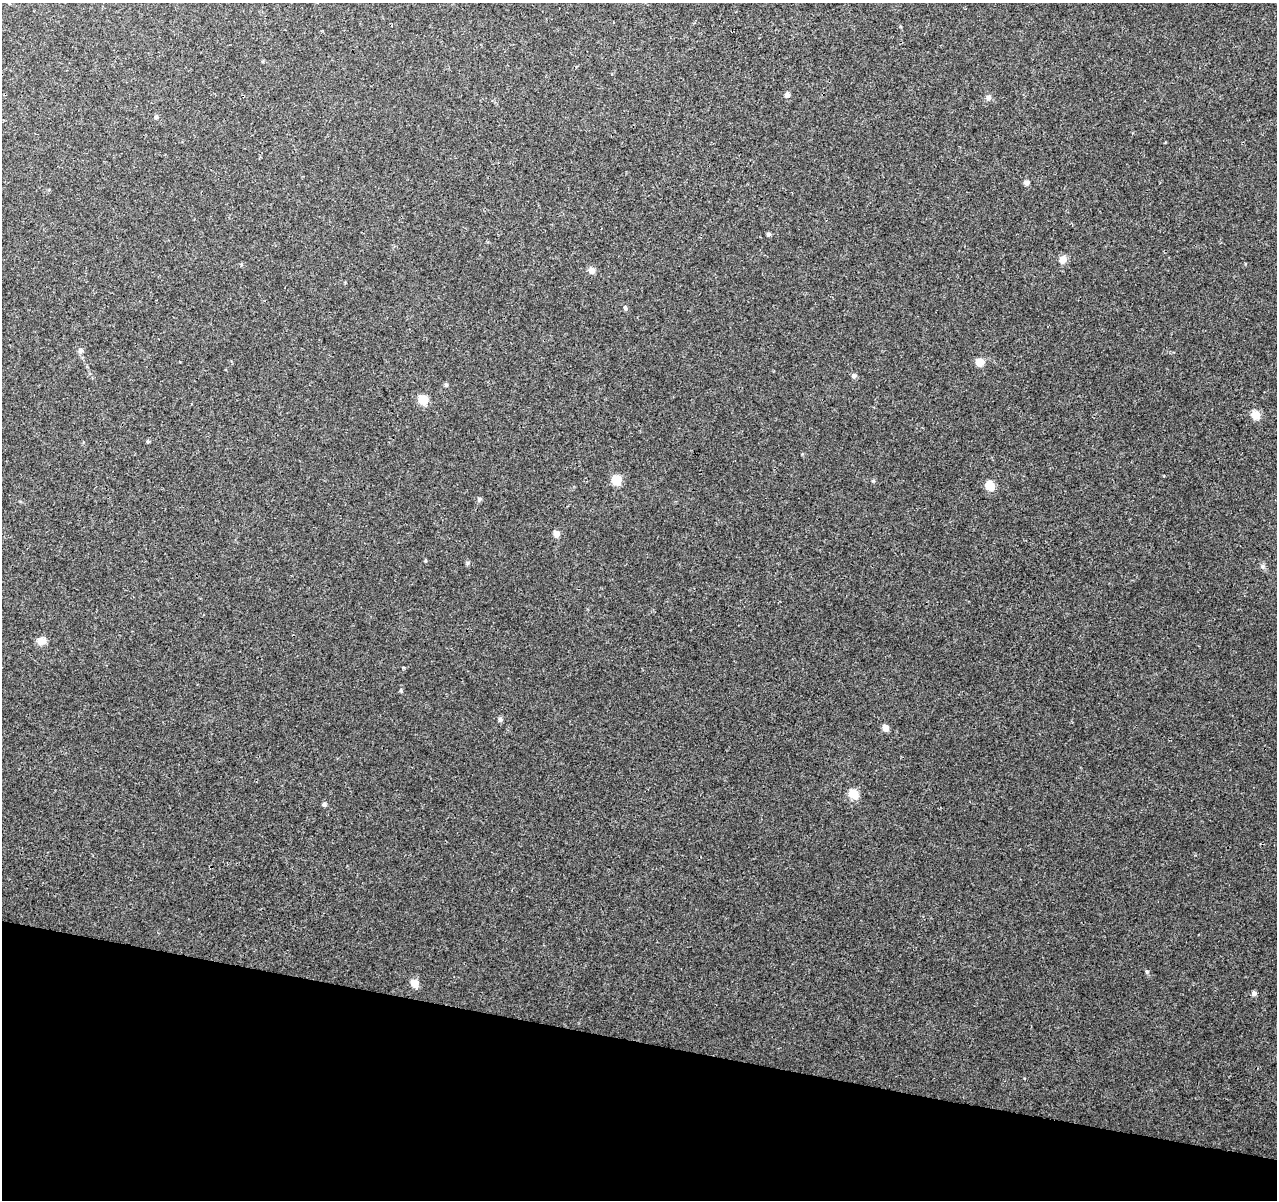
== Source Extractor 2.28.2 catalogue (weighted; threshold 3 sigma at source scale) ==
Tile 15 of 4 x 4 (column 3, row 4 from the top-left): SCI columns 2561-3835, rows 286-1483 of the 5117 x 5298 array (HDU 1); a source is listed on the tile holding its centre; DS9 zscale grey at full resolution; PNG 1279 x 1202 px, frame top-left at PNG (2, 3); no overlay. Shown black and unused: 13% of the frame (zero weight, under 3 of 4 exposures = <1% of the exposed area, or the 3 px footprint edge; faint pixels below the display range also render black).
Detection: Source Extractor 2.28.2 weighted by HDU 2 'WHT'; one run over the whole footprint, this tile lists its part. Background 0.0078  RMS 0.0023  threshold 0.0102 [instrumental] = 3 sigma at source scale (4.5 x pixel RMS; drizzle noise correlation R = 1.50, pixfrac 1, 0.0396/0.0396 arcsec/px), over >= 5 px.
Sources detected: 31; all 31 listed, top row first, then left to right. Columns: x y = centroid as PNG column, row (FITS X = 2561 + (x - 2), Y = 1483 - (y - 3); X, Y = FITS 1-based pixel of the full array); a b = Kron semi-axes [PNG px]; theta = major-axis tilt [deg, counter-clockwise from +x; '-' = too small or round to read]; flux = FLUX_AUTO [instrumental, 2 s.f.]
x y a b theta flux
787 95 6 6 - 0.78
988 97 7 6 - 0.76
156 117 5 5 - 0.51
1026 183 6 6 - 0.85
768 234 4 4 - 0.48
1063 259 7 6 - 2
592 270 7 6 - 1.5
625 308 6 5 - 0.44
81 350 7 6 - 0.71
980 362 7 7 - 2.5
854 376 6 5 - 0.59
446 385 6 5 - 0.33
423 400 8 7 - 4.4
1255 415 8 7 - 2.9
148 442 4 4 - 0.27
616 480 7 7 - 6.3
873 481 5 3 - 0.23
990 485 7 7 - 4.5
479 499 6 5 - 0.4
556 534 6 5 - 1.8
425 560 4 3 - 0.23
467 563 6 4 89 0.33
1263 566 7 4 90 0.45
42 641 11 8 7 1.7
401 690 6 4 -72 0.29
500 719 6 5 - 0.58
886 728 6 5 - 1.6
853 794 8 7 - 4
324 804 6 5 - 0.46
415 983 5 5 - 5.8
1254 993 5 5 - 0.71